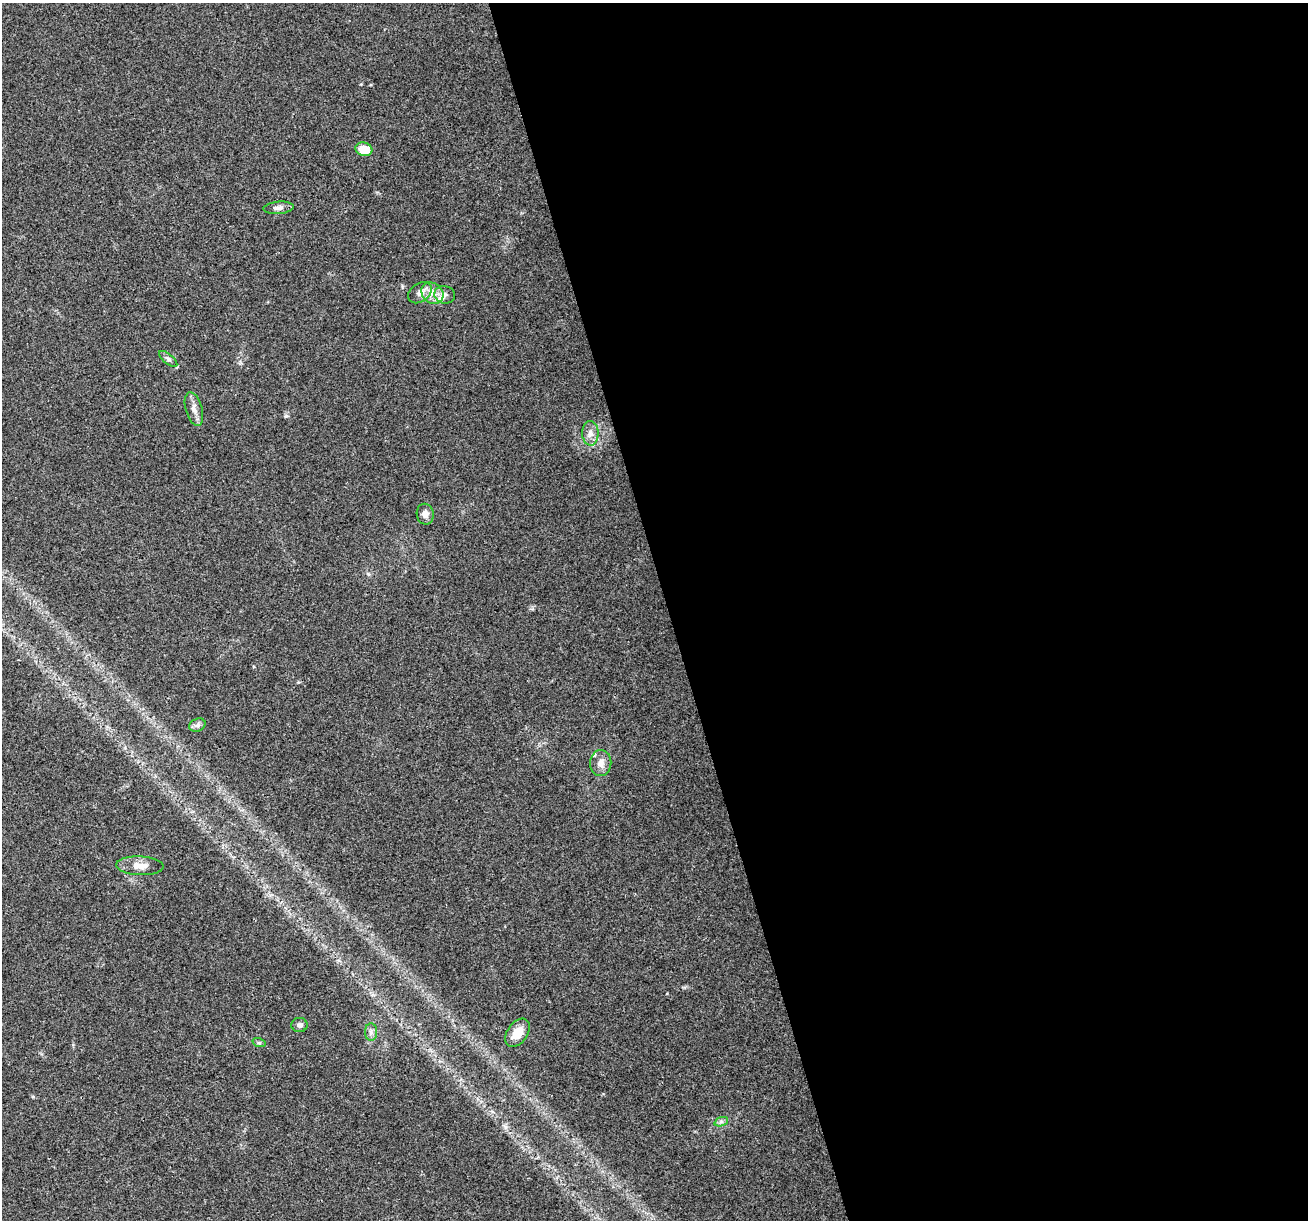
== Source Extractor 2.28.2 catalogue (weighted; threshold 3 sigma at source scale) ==
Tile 8 of 4 x 4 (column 4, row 2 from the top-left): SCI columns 3918-5223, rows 2542-3759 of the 5223 x 5030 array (HDU 1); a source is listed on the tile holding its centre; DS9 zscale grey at full resolution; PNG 1310 x 1222 px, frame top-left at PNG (2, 3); each listed source drawn as its Kron ellipse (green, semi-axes under 4 px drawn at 4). Shown black and unused: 49% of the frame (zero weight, under 3 of 4 exposures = <1% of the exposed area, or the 3 px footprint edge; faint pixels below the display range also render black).
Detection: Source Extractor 2.28.2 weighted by HDU 2 'WHT'; one run over the whole footprint, this tile lists its part. Background 0.0571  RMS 0.0043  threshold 0.0194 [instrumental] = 3 sigma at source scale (4.5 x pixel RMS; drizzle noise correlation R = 1.50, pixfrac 1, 0.0396/0.0396 arcsec/px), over >= 5 px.
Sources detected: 19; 2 inside a brighter listed object's ellipse — not listed separately; the other 17 listed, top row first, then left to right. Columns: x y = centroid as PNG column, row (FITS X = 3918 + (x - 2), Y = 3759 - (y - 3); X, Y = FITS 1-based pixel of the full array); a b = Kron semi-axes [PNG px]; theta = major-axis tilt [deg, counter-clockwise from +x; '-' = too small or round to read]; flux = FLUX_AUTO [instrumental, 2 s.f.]
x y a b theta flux
364 149 8 6 -17 7.5
279 208 15 6 4 2
420 293 13 9 34 2.9
432 293 12 10 -40 4.1
445 295 10 9 - 2.1
168 359 11 4 -39 1.1
194 409 17 8 -74 3
590 433 12 8 -89 3.1
425 514 10 8 -79 2.3
197 725 8 6 22 1.4
601 763 13 10 83 3.3
140 866 23 9 -2 4.8
299 1025 8 7 - 1.6
371 1032 9 6 -90 1.6
517 1033 16 10 55 6.1
259 1043 7 4 -18 0.66
721 1122 7 4 18 1
Unlisted compact peaks at least as high as the median listed source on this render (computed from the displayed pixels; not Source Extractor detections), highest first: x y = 286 416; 505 1127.